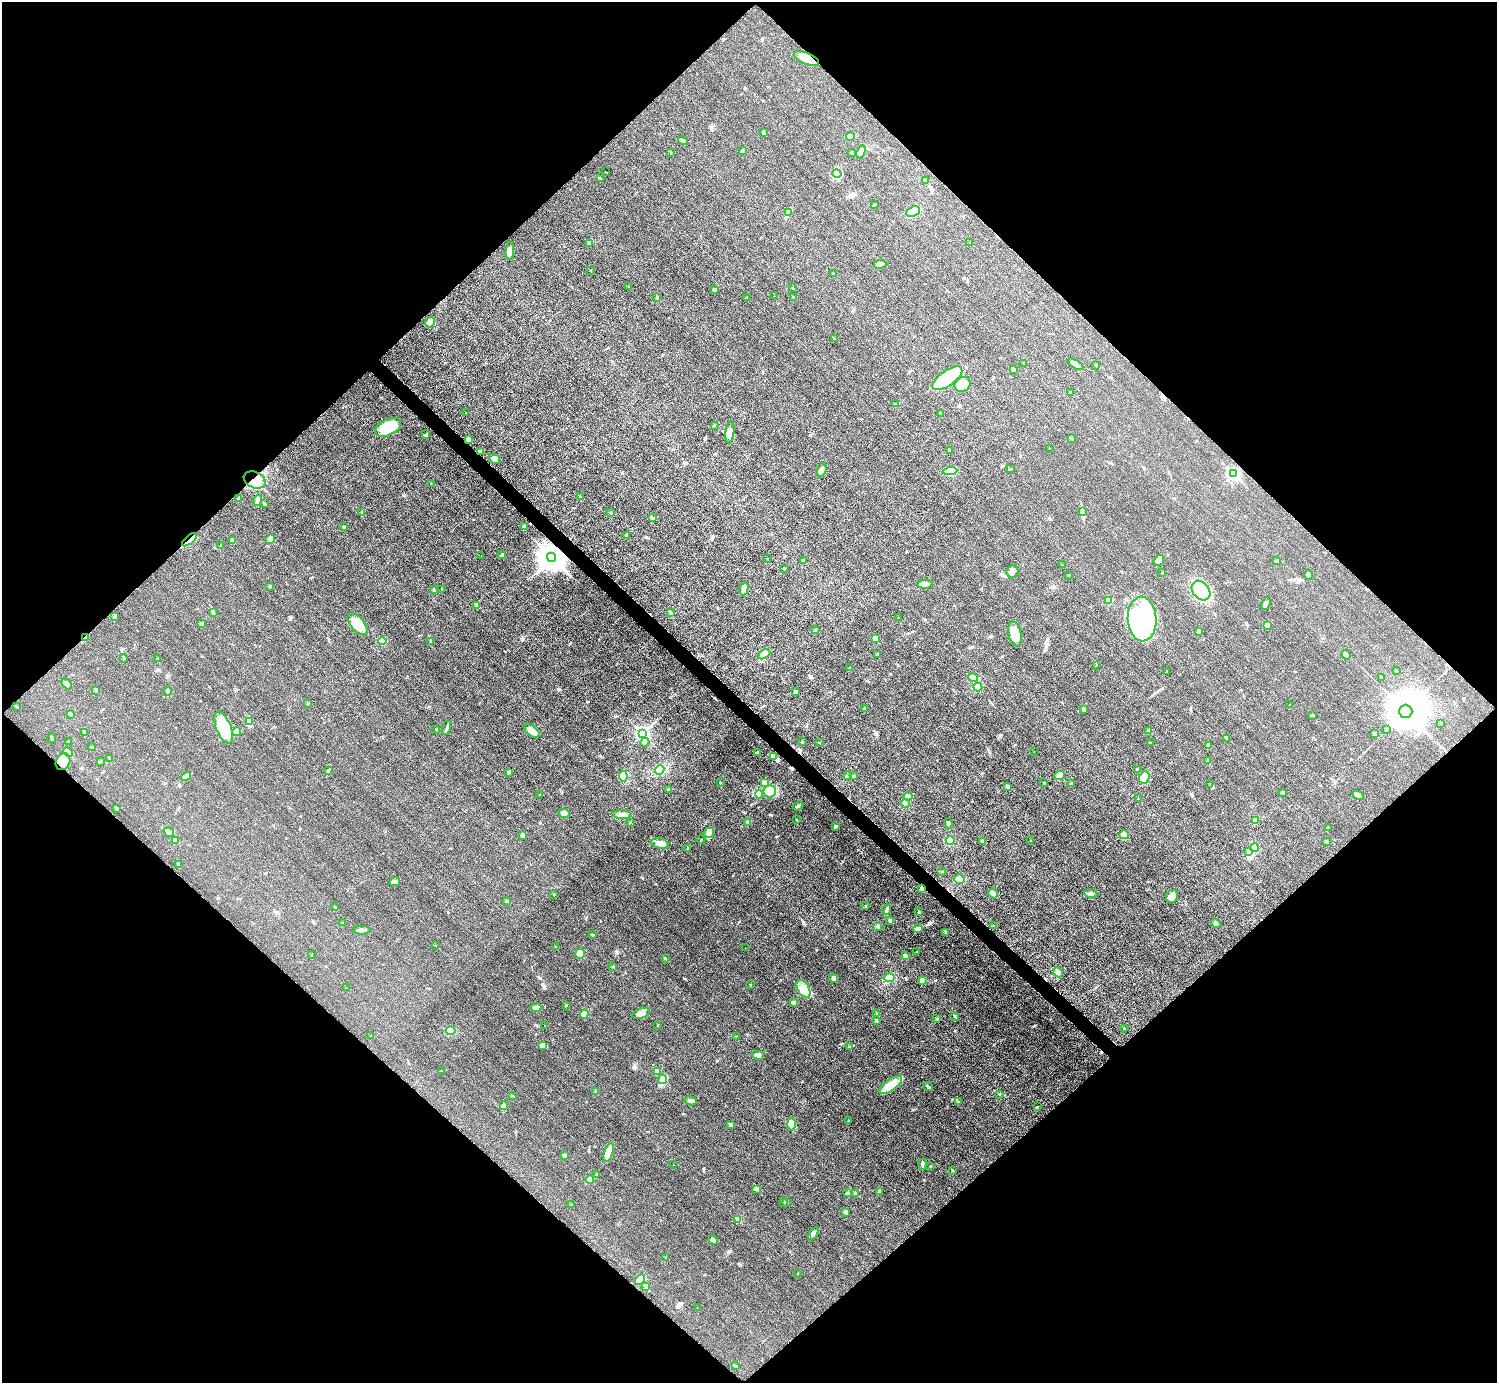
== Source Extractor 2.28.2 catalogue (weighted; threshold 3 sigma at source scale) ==
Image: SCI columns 14-5992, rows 314-5834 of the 6004 x 6004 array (HDU 1 of 3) = the unmasked area's bounding box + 8 px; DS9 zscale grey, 4 x 4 block average (1 PNG px = mean of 4 x 4 image px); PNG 1499 x 1385 px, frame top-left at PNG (2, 2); each listed source drawn as its Kron ellipse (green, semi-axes under 4 px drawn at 4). Shown black and unused: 51% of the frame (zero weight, under 3 of 5 exposures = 1% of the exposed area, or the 3 px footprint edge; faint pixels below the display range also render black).
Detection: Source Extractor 2.28.2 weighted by HDU 2 'WHT'. Background 0.0182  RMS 0.0054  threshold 0.0244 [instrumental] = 3 sigma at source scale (4.5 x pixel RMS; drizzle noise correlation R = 1.50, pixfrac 1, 0.05/0.05 arcsec/px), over >= 5 px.
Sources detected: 321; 3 inside a brighter object's white glare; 3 cosmic-ray / hot-pixel residue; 1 long thin detection or spike segment (spike, bleed or trail) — neither listed nor drawn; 1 coinciding with a brighter row at this scale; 5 inside a brighter listed object's ellipse — not listed separately; the other 308 listed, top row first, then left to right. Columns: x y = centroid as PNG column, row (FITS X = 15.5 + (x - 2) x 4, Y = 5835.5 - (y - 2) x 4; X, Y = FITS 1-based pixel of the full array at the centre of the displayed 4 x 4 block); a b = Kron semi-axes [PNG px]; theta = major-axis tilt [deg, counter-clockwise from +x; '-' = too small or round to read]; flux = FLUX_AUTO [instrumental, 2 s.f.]
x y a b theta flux
806 59 13 5 -23 55
763 132 3 2 - 2.9
850 137 4 4 - 10
683 141 5 3 - 7.9
743 151 3 2 - 4.4
861 152 7 4 67 17
670 153 2 2 - 1.1
852 153 2 2 - 8.6
606 172 2 2 - 0.73
837 173 4 3 - 13
600 178 2 2 - 2
925 180 3 2 - 3.9
875 204 2 2 - 1.7
913 211 7 5 22 72
788 213 3 2 - 3
589 243 4 3 - 6.9
970 243 2 2 - 3.2
510 251 9 4 85 17
880 264 6 3 7 8.8
590 270 2 2 - 1.9
833 273 2 2 - 3.1
628 287 2 2 - 0.9
793 288 2 2 - 1.6
714 290 4 2 - 3.4
774 296 2 2 - 0.72
657 297 4 2 - 5
747 297 3 2 - 2
794 297 2 2 - 1.8
430 322 5 4 - 12
834 338 2 2 - 1.4
1024 363 2 2 - 1.3
1075 364 9 3 -29 12
1096 365 2 2 - 1.1
1014 370 3 3 - 4.2
947 378 17 7 35 120
963 384 8 7 - 41
1070 392 3 2 - 2.6
896 404 2 2 - 2.2
466 413 2 2 - 0.66
941 413 3 2 - 3.4
714 425 2 2 - 2.4
388 427 14 7 27 120
730 432 11 4 84 24
426 435 3 2 - 3.2
1071 438 3 2 - 2
469 439 2 2 - 29
1049 448 2 2 - 0.62
950 450 3 2 - 3.4
480 451 3 2 - 6.3
495 459 6 4 -37 14
1010 469 2 2 - 0.89
822 470 7 4 74 14
950 471 7 4 4 51
1234 473 3 2 - 530
255 480 11 8 -25 48
431 483 2 2 - 1
581 497 3 2 - 4.3
238 498 3 2 - 6.3
258 500 6 3 78 8.4
264 504 4 2 - 3.5
1083 512 3 2 - 4.1
362 513 2 2 - 1.6
611 513 2 2 - 3
653 518 3 3 - 4.3
524 526 4 2 - 8.6
343 527 2 2 - 4.3
626 535 3 2 - 2.6
270 539 5 2 - 5.8
190 540 9 3 39 18
232 541 2 2 - 1.3
221 546 3 2 - 5.8
501 554 3 2 - 1.5
481 556 2 2 - 0.47
552 557 5 4 - 5300
767 558 2 2 - 1
803 560 2 2 - 1.8
1159 560 6 4 52 14
1276 561 2 2 - 1.6
1062 564 2 2 - 0.77
784 568 2 2 - 1.2
1012 571 6 5 - 16
1162 573 2 2 - 0.89
1068 575 2 2 - 0.85
1308 575 4 4 - 6.9
925 584 8 3 0 20
270 587 3 2 - 3.1
442 589 2 2 - 0.92
744 589 7 3 74 20
434 590 4 2 - 2.7
1201 591 11 8 -50 180
1108 601 3 2 - 19
1266 603 6 4 68 11
476 606 3 2 - 1.9
214 613 2 2 - 1.3
671 613 3 2 - 3.6
115 617 2 2 - 3.2
898 617 2 2 - 0.67
1142 619 22 14 -87 260
202 624 3 2 - 6.8
357 624 13 7 -49 56
1267 625 4 2 - 3.6
815 630 2 2 - 3.7
1199 631 3 3 - 4.6
1015 634 12 6 -78 36
85 637 4 3 - 5.5
875 638 3 3 - 19
382 641 4 4 - 17
431 642 3 2 - 2.7
764 654 7 3 30 10
878 655 3 2 - 2.5
1346 655 5 4 - 11
124 658 4 2 - 2.8
158 658 2 2 - 1.8
1096 665 2 2 - 0.95
849 668 3 2 - 2.1
1166 671 2 2 - 1.4
1397 671 2 2 - 0.81
1381 677 2 2 - 1.7
973 678 5 3 - 24
67 684 6 3 -45 11
978 687 5 4 - 28
96 690 3 2 - 3.4
168 691 4 2 - 4.3
796 692 4 3 - 7.8
308 703 2 2 - 3
1290 705 3 2 - 1.9
17 707 2 2 - 2.1
864 708 2 2 - 2.3
1084 709 4 2 - 7.4
1406 711 6 6 - 12000
71 715 4 2 - 3.4
1313 715 3 2 - 2.5
249 721 4 3 - 15
1441 723 2 2 - 1.1
224 728 17 7 -68 140
447 728 7 2 76 6
436 729 2 2 - 1.5
1149 730 2 2 - 1.8
1387 730 2 2 - 1.4
237 731 5 3 - 12
532 731 9 5 -37 26
84 733 4 2 - 4.1
643 734 3 3 - 890
1374 734 3 2 - 3.9
52 738 5 2 - 3.1
1226 738 2 2 - 1.4
69 741 2 2 - 2.7
802 741 3 2 - 2
645 742 4 3 - 6
1150 742 2 2 - 1.4
820 743 2 2 - 0.68
1209 746 3 2 - 3.3
92 747 2 2 - 1.1
68 752 5 3 - 22
758 752 3 2 - 1.3
1034 752 2 2 - 0.61
773 756 3 2 - 2.8
110 759 4 2 - 3.8
1208 760 2 2 - 1.9
63 762 9 7 61 30
100 762 4 2 - 3
1137 769 3 2 - 2.8
659 770 5 4 - 44
328 771 4 2 - 3.1
509 773 2 2 - 2.2
1060 775 5 4 - 12
186 776 5 2 - 6.7
623 776 5 4 - 30
848 776 2 2 - 1.7
853 776 2 2 - 4.3
1144 777 6 5 - 16
765 782 3 3 - 8.7
720 783 2 2 - 1.6
1044 783 2 2 - 1.8
1071 784 3 2 - 2.7
1210 785 2 2 - 1.7
1007 786 4 3 - 4.6
669 789 3 2 - 4
770 791 6 6 - 29
1283 792 2 2 - 1.7
540 794 2 2 - 0.65
759 794 4 2 - 3.2
1358 795 6 3 -29 9.8
908 796 4 3 - 13
1139 799 2 2 - 2.1
905 803 4 4 - 14
798 806 5 2 - 4.8
116 808 2 2 - 13
564 813 5 4 - 17
622 815 10 3 -4 15
796 820 2 2 - 1.3
1255 821 4 3 - 14
630 822 2 2 - 1
747 823 3 2 - 1.4
949 823 5 2 - 5
835 826 3 2 - 7.1
1328 828 2 2 - 2.9
169 832 5 3 - 9
709 833 5 4 - 12
523 835 4 3 - 9.3
1124 835 5 4 - 12
701 839 4 2 - 1.9
175 840 4 3 - 6.4
1031 840 2 2 - 1.1
950 841 4 4 - 26
983 841 3 2 - 3
1326 841 3 2 - 3.4
660 843 9 5 -12 21
687 848 3 2 - 2.6
1254 848 4 4 - 30
1248 852 3 3 - 5.7
178 864 2 2 - 1.2
942 871 2 2 - 2
959 879 5 5 - 14
395 882 5 3 - 8.6
922 888 3 2 - 9.5
993 893 5 3 - 8.5
554 894 2 2 - 1.2
1091 894 6 3 -7 7
1172 896 7 6 - 30
507 901 2 2 - 2.1
865 906 2 2 - 1.8
335 907 3 2 - 2.2
887 909 5 3 - 7.3
919 912 3 2 - 2.6
890 920 3 2 - 4.7
343 923 2 2 - 6.4
1216 923 5 3 - 7.2
878 926 3 2 - 6.4
994 926 3 2 - 1.2
918 929 5 3 - 6.9
362 930 9 3 0 12
945 932 2 2 - 1.9
593 935 3 2 - 3
435 945 2 2 - 1
556 947 2 2 - 1.5
745 948 2 2 - 0.49
917 952 2 2 - 2.5
580 954 5 5 - 30
311 955 2 2 - 0.97
905 956 4 3 - 4.9
665 959 2 2 - 3.5
613 966 2 2 - 3.9
1058 972 5 4 - 10
834 978 5 2 - 6.8
889 978 5 4 - 30
922 981 4 3 - 13
750 985 2 2 - 0.83
346 988 2 2 - 0.58
804 989 10 5 -58 34
794 1003 3 2 - 8.4
566 1005 2 2 - 1.5
536 1007 5 4 - 9.1
877 1013 3 2 - 2
584 1014 4 4 - 7.4
641 1014 9 5 20 18
955 1017 4 2 - 4.3
937 1019 2 2 - 5.4
876 1020 2 2 - 1.6
545 1026 2 2 - 1.4
658 1026 2 2 - 1.1
1124 1029 2 2 - 4.9
451 1031 5 4 - 17
371 1035 2 2 - 0.96
736 1036 2 2 - 0.97
542 1045 3 2 - 3
850 1047 2 2 - 2.3
758 1055 6 3 -14 8.8
441 1071 2 2 - 2.4
658 1071 4 3 - 12
663 1079 5 4 - 11
891 1085 13 5 36 65
928 1086 5 2 - 4.6
595 1091 4 3 - 4.7
999 1094 2 2 - 4.7
512 1096 2 2 - 1.6
690 1101 6 3 -16 11
958 1102 3 2 - 2.1
503 1106 2 2 - 2.6
1037 1107 2 2 - 1.3
848 1120 2 2 - 1.2
791 1124 6 3 -88 12
731 1125 3 2 - 7.5
608 1153 10 4 71 21
564 1155 3 2 - 7
673 1164 2 2 - 0.66
922 1164 5 2 - 6.1
930 1166 2 2 - 3
952 1170 2 2 - 1.6
597 1174 2 2 - 1.5
590 1179 4 3 - 23
757 1189 3 2 - 3.3
879 1191 2 2 - 1.4
848 1193 2 2 - 3.2
856 1193 3 3 - 7.2
783 1202 3 2 - 2.6
787 1203 3 2 - 2.7
572 1205 2 2 - 0.72
845 1212 2 2 - 14
738 1219 2 2 - 51
813 1234 7 3 58 7.5
713 1240 5 3 - 7.5
666 1258 3 2 - 2.9
798 1273 2 2 - 1.2
640 1279 6 4 45 37
646 1287 3 2 - 2.9
697 1308 2 2 - 0.75
735 1366 2 2 - 1.2
Overlapping masked pixels (flux is a lower limit): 6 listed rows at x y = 806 59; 255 480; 190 540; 552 557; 85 637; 922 888
Diffuse or blended objects may show on this block-average render without a row.